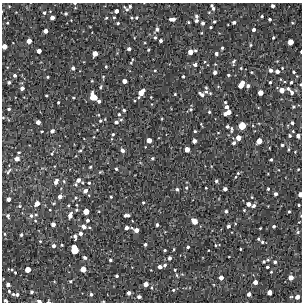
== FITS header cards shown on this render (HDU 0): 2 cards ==
NAXIS1  =                  300 / Width of image
NAXIS2  =                  300 / Height of image

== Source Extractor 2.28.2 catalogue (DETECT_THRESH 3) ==
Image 300 x 300 px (HDU 0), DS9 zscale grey, 1 PNG px = 1 image px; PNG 304 x 304 px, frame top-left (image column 1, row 300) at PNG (2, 3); no overlay
Background 1900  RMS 180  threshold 530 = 3 sigma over >= 5 px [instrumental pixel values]
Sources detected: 250; all 250 listed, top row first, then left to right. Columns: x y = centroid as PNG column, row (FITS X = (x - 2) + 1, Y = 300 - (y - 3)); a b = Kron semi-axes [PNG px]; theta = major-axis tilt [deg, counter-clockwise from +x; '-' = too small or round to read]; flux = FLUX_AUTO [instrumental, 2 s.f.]
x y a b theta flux
75 3 5 3 - 12000
212 5 3 3 - 18000
9 6 4 3 - 9300
130 6 4 3 - 18000
273 6 4 4 - 38000
213 8 4 4 - 23000
127 9 6 6 - 29000
116 11 4 4 - 55000
209 12 5 4 - 13000
44 13 5 4 - 19000
66 13 4 4 - 20000
196 16 5 5 - 30000
262 16 4 4 - 19000
114 17 4 3 - 13000
52 18 4 4 - 60000
106 18 4 3 - 12000
131 18 3 3 - 13000
136 18 3 3 - 14000
172 19 6 3 1 57000
270 19 4 4 - 22000
196 21 4 4 - 28000
188 22 3 3 - 14000
214 22 4 3 - 18000
234 22 4 4 - 31000
7 23 3 3 - 10000
118 23 4 3 - 14000
203 23 4 3 - 34000
292 23 5 4 - 13000
211 27 3 3 - 14000
157 29 6 5 - 37000
254 30 4 4 - 33000
45 31 4 4 - 59000
201 33 3 3 - 8800
155 37 4 3 - 17000
273 38 3 3 - 15000
29 41 4 4 - 74000
161 41 3 3 - 31000
290 42 5 4 - 120000
251 45 4 4 - 13000
4 46 4 4 - 89000
222 48 3 3 - 16000
129 49 4 3 - 29000
148 50 4 3 - 12000
39 51 4 4 - 64000
195 51 4 3 - 14000
190 52 5 4 - 93000
301 52 3 2 - 14000
95 54 5 4 - 99000
216 54 4 4 - 29000
234 61 7 4 73 28000
131 63 5 4 - 16000
195 64 4 4 - 38000
215 64 4 4 - 9700
106 66 3 3 - 12000
73 68 4 4 - 32000
241 68 4 4 - 12000
282 68 4 3 - 10000
155 70 4 3 - 9600
271 70 4 4 - 39000
277 71 4 3 - 43000
215 72 4 3 - 41000
251 72 3 3 - 10000
294 72 3 3 - 16000
15 75 4 3 - 27000
228 75 3 3 - 17000
183 76 3 3 - 16000
47 77 3 2 - 13000
103 77 4 4 - 11000
124 81 4 4 - 68000
9 82 4 4 - 19000
270 82 3 3 - 15000
291 82 3 3 - 19000
241 84 7 4 58 150000
301 84 3 2 - 11000
248 86 4 4 - 29000
101 87 5 3 - 16000
22 88 4 4 - 45000
206 88 4 4 - 14000
288 89 5 4 - 23000
282 90 4 4 - 89000
206 92 5 5 - 19000
141 93 8 4 54 120000
210 93 3 3 - 11000
260 93 4 4 - 90000
292 93 4 4 - 28000
175 94 3 3 - 12000
201 94 7 4 -30 41000
46 95 3 2 - 12000
93 97 7 5 -51 190000
151 97 2 2 - 8800
73 98 3 3 - 12000
99 101 3 3 - 31000
58 102 3 2 - 14000
225 102 3 3 - 11000
227 107 4 4 - 35000
293 107 3 3 - 14000
9 109 3 3 - 17000
190 109 5 5 - 20000
124 110 3 3 - 19000
209 112 4 3 - 14000
227 113 8 4 29 100000
119 114 4 4 - 18000
99 115 4 3 - 8600
3 117 5 3 - 10000
100 121 4 4 - 17000
38 122 4 4 - 58000
116 122 5 4 - 35000
292 123 3 3 - 23000
201 124 5 2 - 10000
227 126 4 3 - 23000
242 126 5 5 - 220000
231 129 8 4 -90 24000
42 131 3 2 - 12000
52 131 4 4 - 39000
195 131 3 3 - 15000
293 131 3 2 - 9300
218 133 4 2 - 7800
113 134 3 3 - 16000
290 136 3 3 - 18000
298 136 4 4 - 40000
238 138 5 4 - 72000
149 140 4 4 - 86000
194 141 4 4 - 55000
259 141 5 4 - 120000
234 143 4 4 - 32000
282 145 3 3 - 18000
187 149 4 4 - 85000
288 149 3 3 - 14000
80 150 4 3 - 15000
122 150 5 4 - 37000
295 152 3 3 - 8300
52 154 6 4 63 15000
152 158 4 3 - 16000
17 159 5 5 - 65000
271 160 3 3 - 16000
90 167 3 3 - 15000
116 169 4 3 - 18000
298 169 3 3 - 9300
9 171 9 3 50 20000
100 172 5 3 - 12000
238 173 5 5 - 20000
78 180 6 4 51 48000
56 181 7 5 66 50000
64 181 5 4 - 15000
216 181 4 4 - 22000
82 183 4 2 - 8200
89 183 4 4 - 17000
76 184 5 4 - 15000
186 188 4 4 - 14000
206 188 2 2 - 9800
177 189 4 3 - 22000
225 189 4 4 - 40000
268 189 3 3 - 15000
85 191 6 5 - 52000
275 194 4 3 - 36000
300 194 4 3 - 68000
60 196 5 4 - 54000
111 197 3 2 - 14000
252 197 3 3 - 9900
76 198 6 5 - 21000
9 199 4 4 - 46000
37 203 5 4 - 82000
53 203 5 3 - 12000
143 203 3 3 - 11000
248 204 4 4 - 55000
68 205 4 3 - 12000
77 205 3 2 - 9400
299 205 3 2 - 13000
19 206 5 4 - 17000
254 206 5 4 - 29000
50 210 3 3 - 8400
76 210 4 3 - 15000
244 210 3 3 - 11000
86 211 5 4 - 120000
226 211 4 4 - 24000
289 211 3 3 - 13000
31 215 6 5 - 27000
36 215 4 4 - 14000
70 215 6 4 72 56000
127 215 6 3 0 48000
8 216 4 3 - 23000
301 216 4 3 - 10000
87 220 4 3 - 28000
35 221 4 3 - 9800
194 221 5 4 - 110000
299 222 2 2 - 7100
53 224 4 4 - 54000
157 225 3 3 - 24000
228 226 4 3 - 33000
274 226 3 3 - 21000
84 227 6 6 - 59000
126 228 4 3 - 42000
132 228 5 2 - 11000
260 228 3 2 - 11000
136 230 4 4 - 68000
298 232 5 5 - 21000
80 233 4 4 - 34000
4 234 4 3 - 10000
21 235 4 3 - 19000
75 237 6 3 -83 33000
258 239 3 3 - 17000
40 241 3 3 - 10000
262 242 4 4 - 17000
145 244 3 3 - 24000
62 245 3 2 - 15000
215 245 3 2 - 9500
54 246 4 4 - 35000
188 247 3 3 - 20000
74 249 7 5 -74 340000
174 249 3 2 - 10000
240 249 3 2 - 10000
165 250 3 2 - 14000
85 257 4 4 - 30000
169 258 4 3 - 35000
110 260 3 3 - 18000
268 260 5 4 - 15000
264 261 3 3 - 19000
275 262 4 4 - 30000
165 265 4 3 - 23000
160 267 4 4 - 44000
267 267 3 3 - 19000
28 269 4 4 - 120000
83 269 4 4 - 120000
175 270 4 3 - 12000
15 272 4 3 - 13000
271 272 4 3 - 11000
176 275 5 3 - 11000
117 276 3 3 - 20000
291 277 4 4 - 77000
221 278 4 4 - 65000
70 281 4 3 - 16000
255 282 4 4 - 61000
8 284 4 4 - 46000
146 284 4 4 - 77000
173 290 4 4 - 16000
9 291 4 3 - 17000
32 292 4 4 - 22000
269 292 4 4 - 79000
129 293 4 4 - 44000
13 294 4 3 - 19000
17 294 4 4 - 29000
91 294 4 4 - 22000
249 294 4 4 - 45000
139 297 4 3 - 34000
291 297 5 3 - 11000
297 297 4 4 - 64000
5 300 4 3 - 20000
39 301 5 3 - 31000
48 301 4 3 - 17000
103 301 3 2 - 8500
At the frame edge (FLAGS 8, measured only in part): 12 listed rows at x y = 75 3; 4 46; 301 52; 301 84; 3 117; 300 194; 301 216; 8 284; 5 300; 39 301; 48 301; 103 301